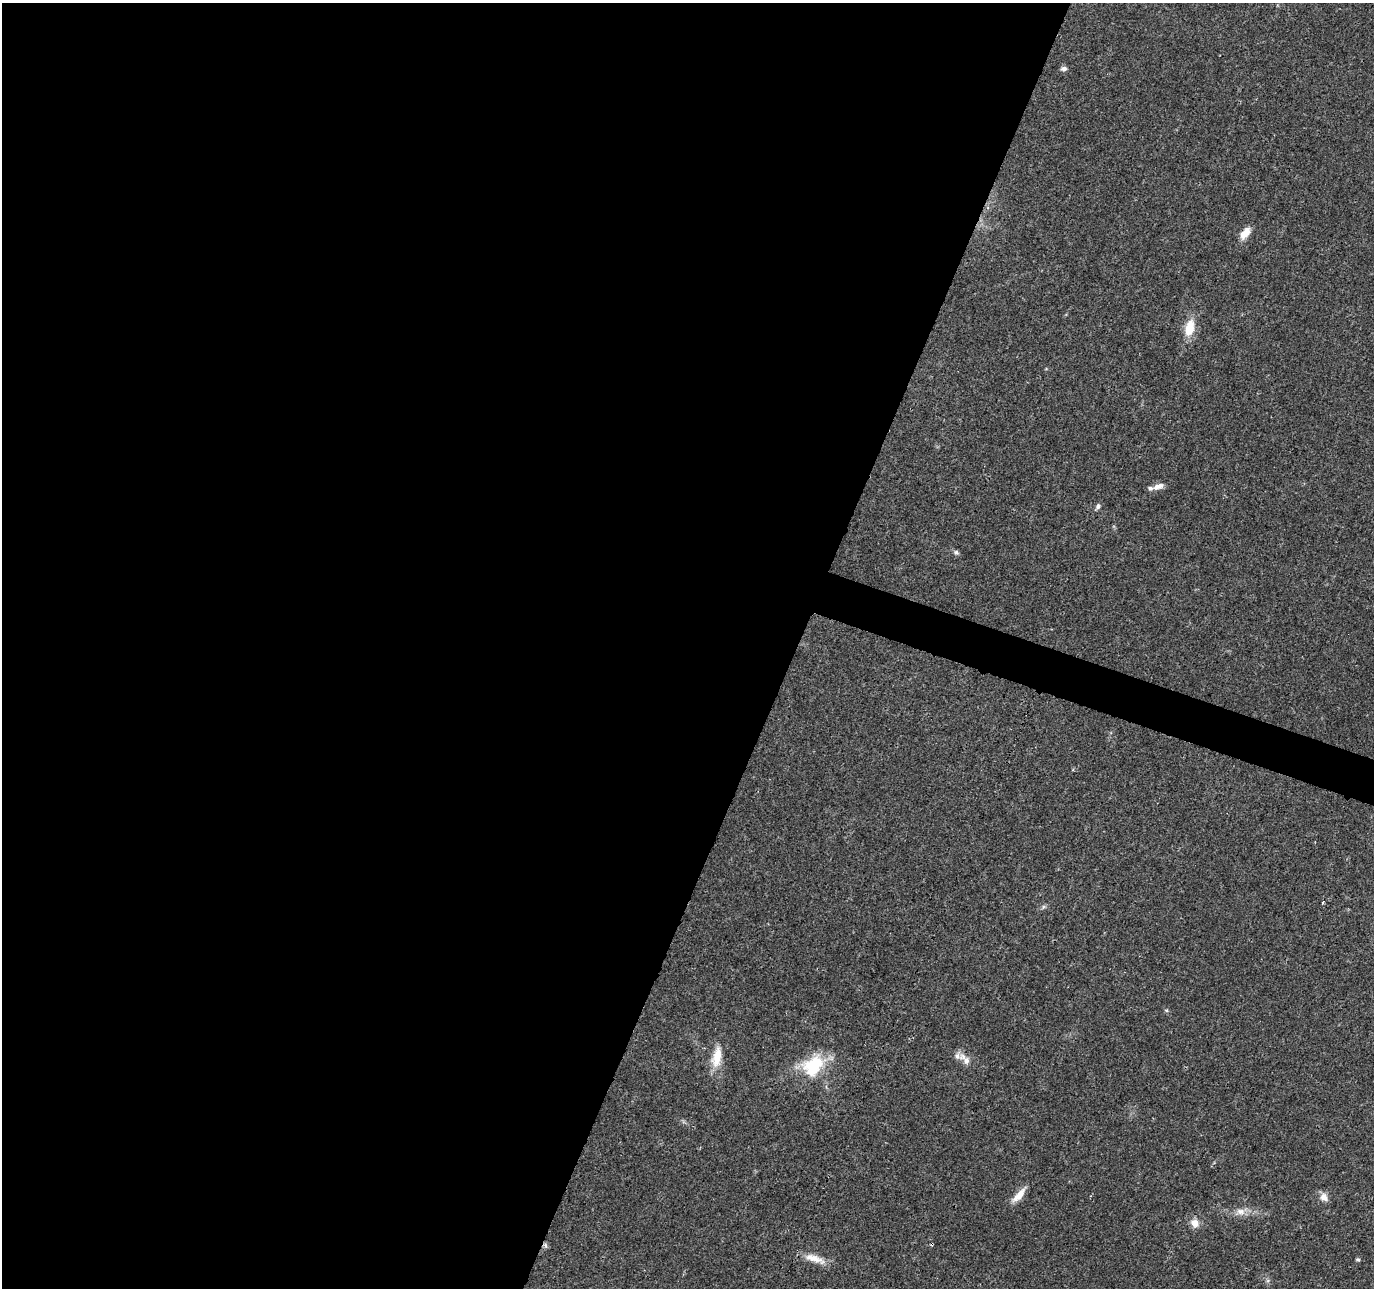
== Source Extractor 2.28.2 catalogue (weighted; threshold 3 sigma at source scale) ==
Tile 5 of 4 x 4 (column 1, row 2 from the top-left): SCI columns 6-1377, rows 2792-4077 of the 5505 x 5644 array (HDU 1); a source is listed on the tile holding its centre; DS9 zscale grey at full resolution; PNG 1376 x 1290 px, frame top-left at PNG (2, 3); no overlay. Shown black and unused: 59% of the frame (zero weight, under 3 of 4 exposures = <1% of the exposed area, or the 3 px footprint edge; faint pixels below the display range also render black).
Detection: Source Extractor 2.28.2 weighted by HDU 2 'WHT'; one run over the whole footprint, this tile lists its part. Background 0.0464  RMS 0.0039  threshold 0.0174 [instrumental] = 3 sigma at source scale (4.5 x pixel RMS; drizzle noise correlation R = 1.50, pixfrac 1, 0.0396/0.0396 arcsec/px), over >= 5 px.
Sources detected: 20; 1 inside a brighter listed object's ellipse — not listed separately; the other 19 listed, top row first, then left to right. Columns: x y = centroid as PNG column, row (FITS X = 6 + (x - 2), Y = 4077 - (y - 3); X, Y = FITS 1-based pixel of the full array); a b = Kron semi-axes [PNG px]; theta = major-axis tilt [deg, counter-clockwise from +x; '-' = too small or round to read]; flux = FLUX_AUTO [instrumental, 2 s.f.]
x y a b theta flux
1064 69 8 6 1 1.1
1245 233 15 8 52 4.3
1189 328 19 10 77 8.1
1158 486 16 7 19 3
1098 506 8 5 52 1.2
956 552 7 6 - 0.94
1323 902 4 3 - 1.2
1043 907 6 4 71 0.63
1166 1010 6 3 -19 0.47
717 1057 30 12 79 7.9
965 1059 22 9 -45 3.4
813 1066 31 22 44 20
1019 1195 22 7 49 4.7
1324 1197 12 10 -55 2.7
1241 1211 13 9 -7 3
1194 1223 11 9 -51 3.2
545 1245 8 3 -71 0.75
814 1259 30 9 -18 5.5
1358 1259 6 4 -2 0.54